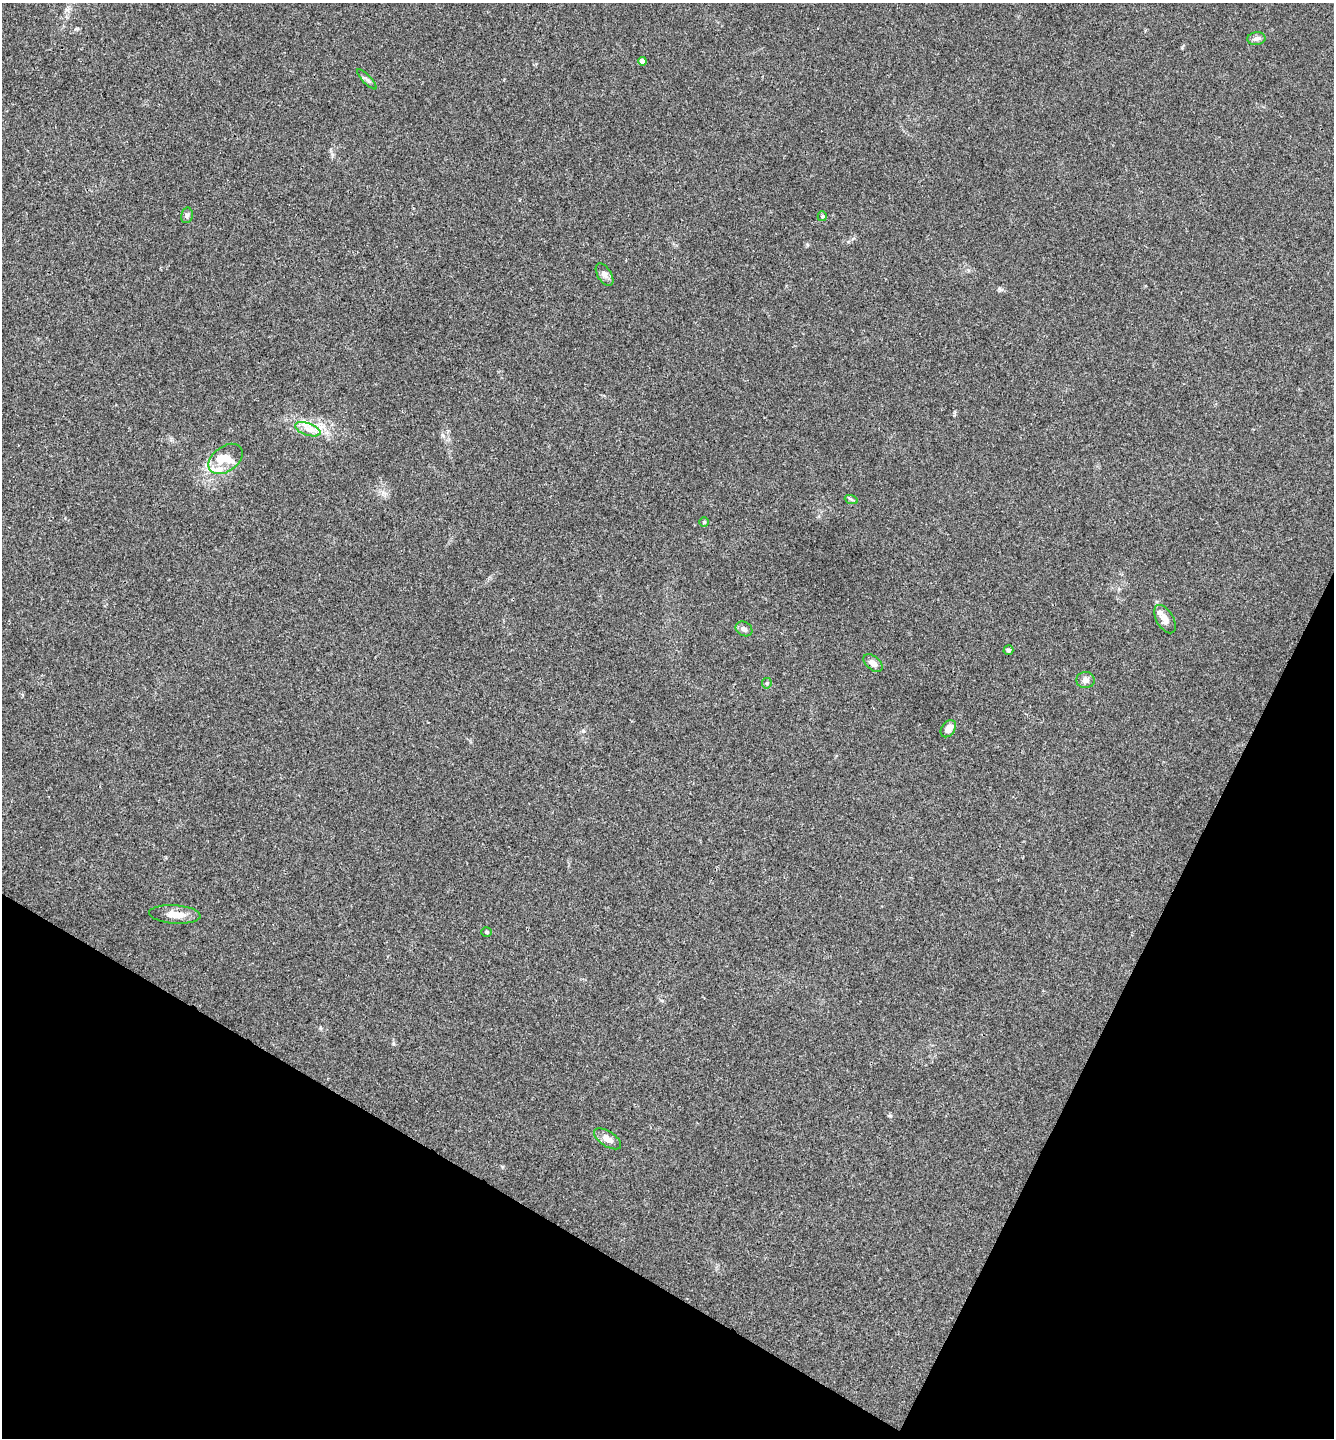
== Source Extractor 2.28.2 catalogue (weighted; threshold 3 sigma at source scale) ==
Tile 15 of 4 x 4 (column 3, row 4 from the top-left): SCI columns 2812-4143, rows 6-1441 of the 5761 x 5752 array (HDU 1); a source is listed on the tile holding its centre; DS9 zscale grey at full resolution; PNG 1336 x 1440 px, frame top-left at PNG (2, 3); each listed source drawn as its Kron ellipse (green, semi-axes under 4 px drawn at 4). Shown black and unused: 23% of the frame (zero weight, under 3 of 4 exposures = <1% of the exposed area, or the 3 px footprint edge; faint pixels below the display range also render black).
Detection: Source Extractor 2.28.2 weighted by HDU 2 'WHT'; one run over the whole footprint, this tile lists its part. Background 0.0243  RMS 0.0045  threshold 0.0201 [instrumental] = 3 sigma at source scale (4.5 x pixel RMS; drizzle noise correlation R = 1.50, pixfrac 1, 0.05/0.05 arcsec/px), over >= 5 px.
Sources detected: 24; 1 inside a brighter object's white glare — neither listed nor drawn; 3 inside a brighter listed object's ellipse — not listed separately; the other 20 listed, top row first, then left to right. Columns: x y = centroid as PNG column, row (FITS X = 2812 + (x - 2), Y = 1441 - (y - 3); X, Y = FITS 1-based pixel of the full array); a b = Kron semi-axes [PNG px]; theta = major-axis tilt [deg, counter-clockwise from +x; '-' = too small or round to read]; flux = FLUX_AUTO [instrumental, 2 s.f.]
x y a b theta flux
1256 38 9 6 9 1.6
642 61 4 4 - 3
367 79 13 3 -46 0.98
187 215 8 5 76 0.98
822 216 5 4 - 0.53
605 275 12 7 -58 1.9
308 429 13 6 -19 3.1
226 459 19 12 37 5.8
851 499 7 4 -19 0.65
704 522 5 5 - 0.53
1165 619 16 8 -59 3.4
744 629 9 7 -32 1.5
1008 650 5 5 - 0.96
873 663 11 7 -41 2.7
1085 680 9 8 - 2
767 683 5 5 - 0.64
948 729 9 6 54 3.4
175 914 26 9 -4 5.2
487 932 5 4 - 0.74
608 1139 15 7 -33 3.2
Unlisted compact peaks at least as high as the median listed source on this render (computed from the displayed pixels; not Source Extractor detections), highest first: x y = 583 731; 999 289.